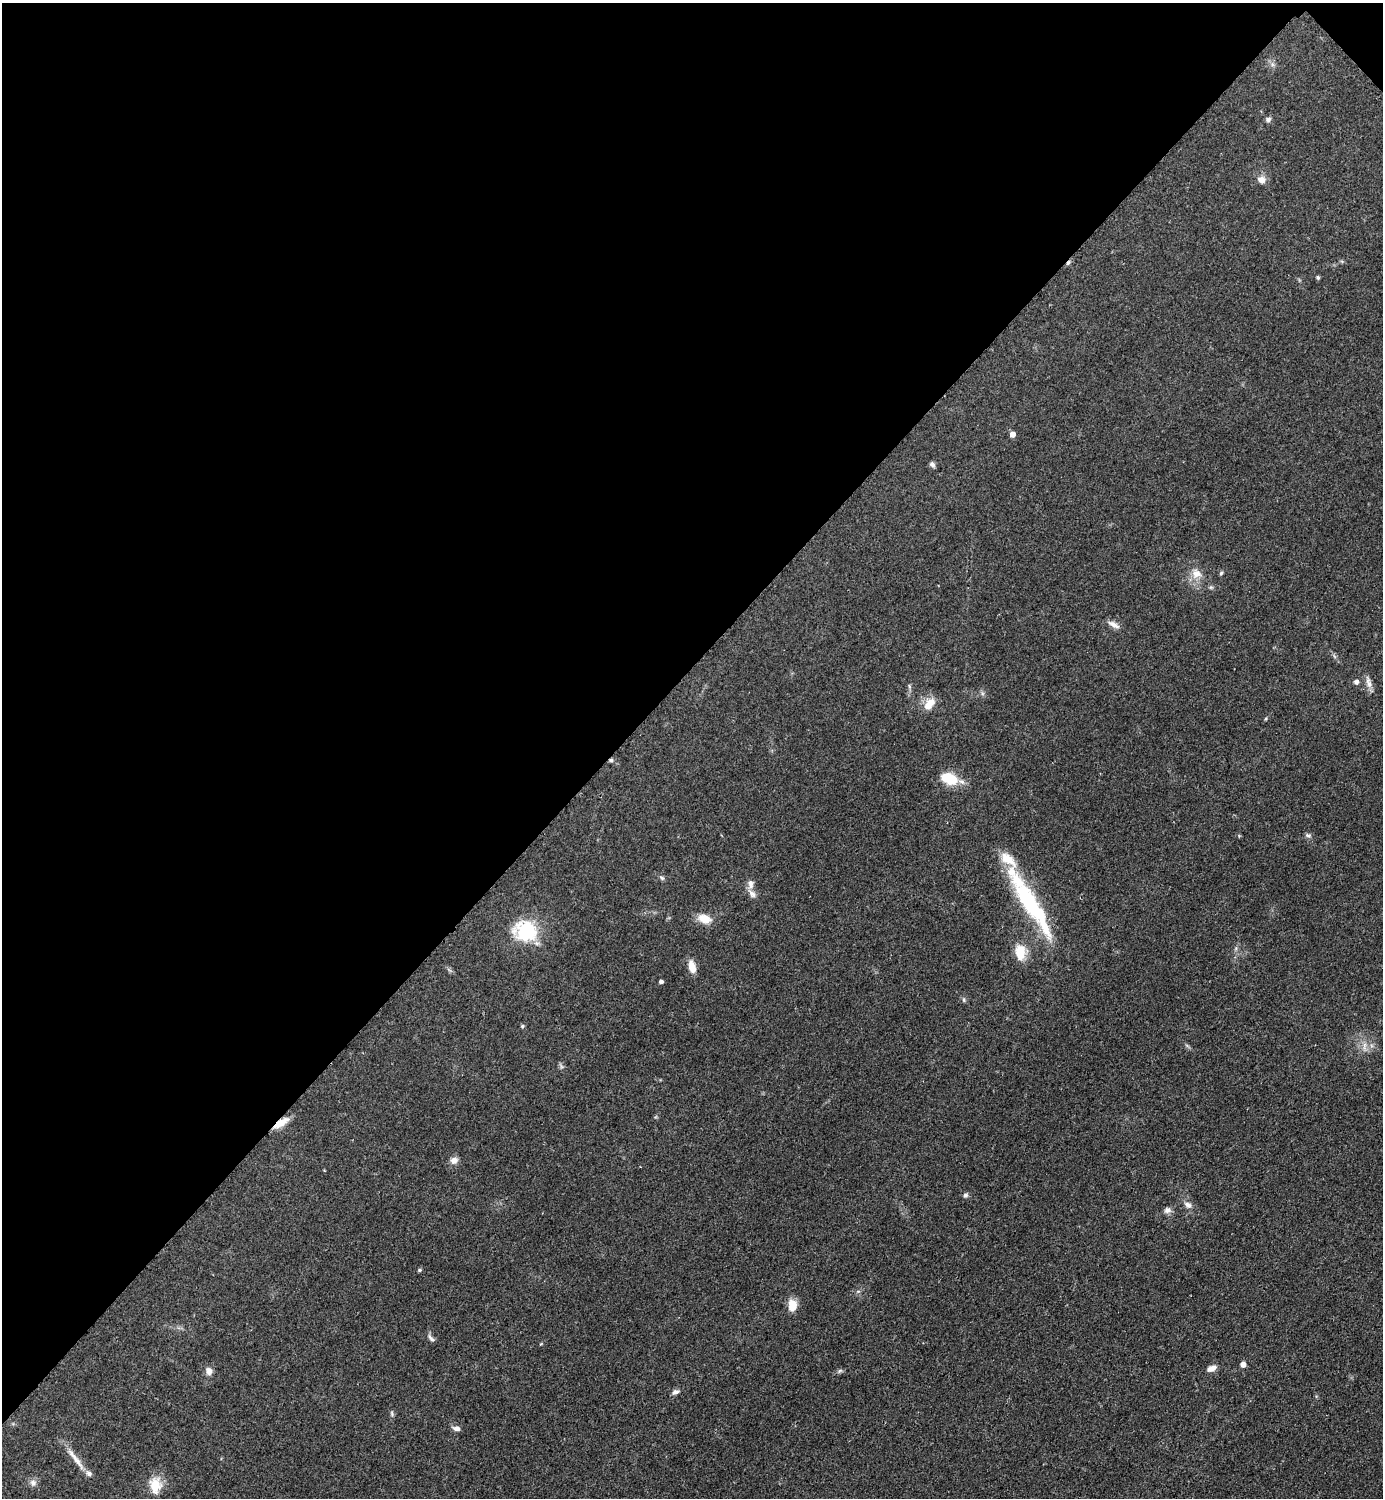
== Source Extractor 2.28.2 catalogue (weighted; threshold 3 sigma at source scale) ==
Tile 2 of 4 x 4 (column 2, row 1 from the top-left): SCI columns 1695-3075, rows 4494-5989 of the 6005 x 6005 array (HDU 1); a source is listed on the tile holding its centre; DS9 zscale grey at full resolution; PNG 1385 x 1500 px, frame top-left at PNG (2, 3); no overlay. Shown black and unused: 45% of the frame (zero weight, under 2 of 3 exposures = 1% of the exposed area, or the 3 px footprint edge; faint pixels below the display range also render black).
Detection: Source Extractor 2.28.2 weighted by HDU 2 'WHT'; one run over the whole footprint, this tile lists its part. Background 0.0799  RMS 0.0075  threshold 0.0337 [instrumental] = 3 sigma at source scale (4.5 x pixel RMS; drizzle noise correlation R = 1.50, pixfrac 1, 0.05/0.05 arcsec/px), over >= 5 px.
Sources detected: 53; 1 inside a brighter object's white glare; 1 cosmic-ray / hot-pixel residue — not listed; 6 inside a brighter listed object's ellipse — not listed separately; the other 45 listed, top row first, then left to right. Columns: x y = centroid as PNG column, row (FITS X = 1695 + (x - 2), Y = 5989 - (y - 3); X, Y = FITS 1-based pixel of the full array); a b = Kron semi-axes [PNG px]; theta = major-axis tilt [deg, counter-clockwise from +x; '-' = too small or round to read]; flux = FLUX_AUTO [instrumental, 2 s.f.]
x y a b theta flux
1268 119 7 6 - 2
1262 180 11 9 -20 5
1318 278 5 4 - 1.1
1012 434 5 4 - 5.7
932 464 8 5 -52 2
1196 573 14 13 - 8.4
1221 573 6 4 46 1.1
1211 587 6 4 17 1.1
1113 624 17 6 -28 4.5
1356 682 5 5 - 2.7
1369 682 19 6 -72 4.5
909 686 6 4 -72 1.1
928 705 13 12 - 8.3
611 760 6 5 - 1.2
949 779 18 11 -19 23
1308 835 9 5 -22 1.8
662 878 7 5 -28 1.4
750 884 13 7 87 4.2
1028 902 55 21 -59 67
704 919 14 9 -19 11
526 931 11 10 - 87
1020 952 19 12 -85 14
692 967 16 8 -75 7.5
661 982 4 3 - 2.3
964 1000 7 4 -89 1.1
522 1026 5 4 - 1
1364 1046 13 3 80 2.6
281 1123 21 7 33 9.6
454 1160 9 8 - 4.5
965 1195 7 6 - 1.7
1188 1205 12 7 -27 3.4
1167 1210 8 7 - 3.3
419 1270 5 4 - 0.96
792 1305 13 9 85 10
431 1338 12 5 -49 2.2
1243 1364 5 5 - 5
1212 1368 12 6 26 5
209 1371 11 9 -73 3.9
840 1371 7 5 31 1.4
675 1392 9 6 24 2.4
392 1413 8 4 -72 1.4
456 1428 9 6 -8 3.3
75 1459 40 6 -53 9.1
33 1483 10 8 -46 3.2
155 1485 21 15 89 14
Overlapping masked pixels (flux is a lower limit): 2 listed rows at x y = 611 760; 281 1123